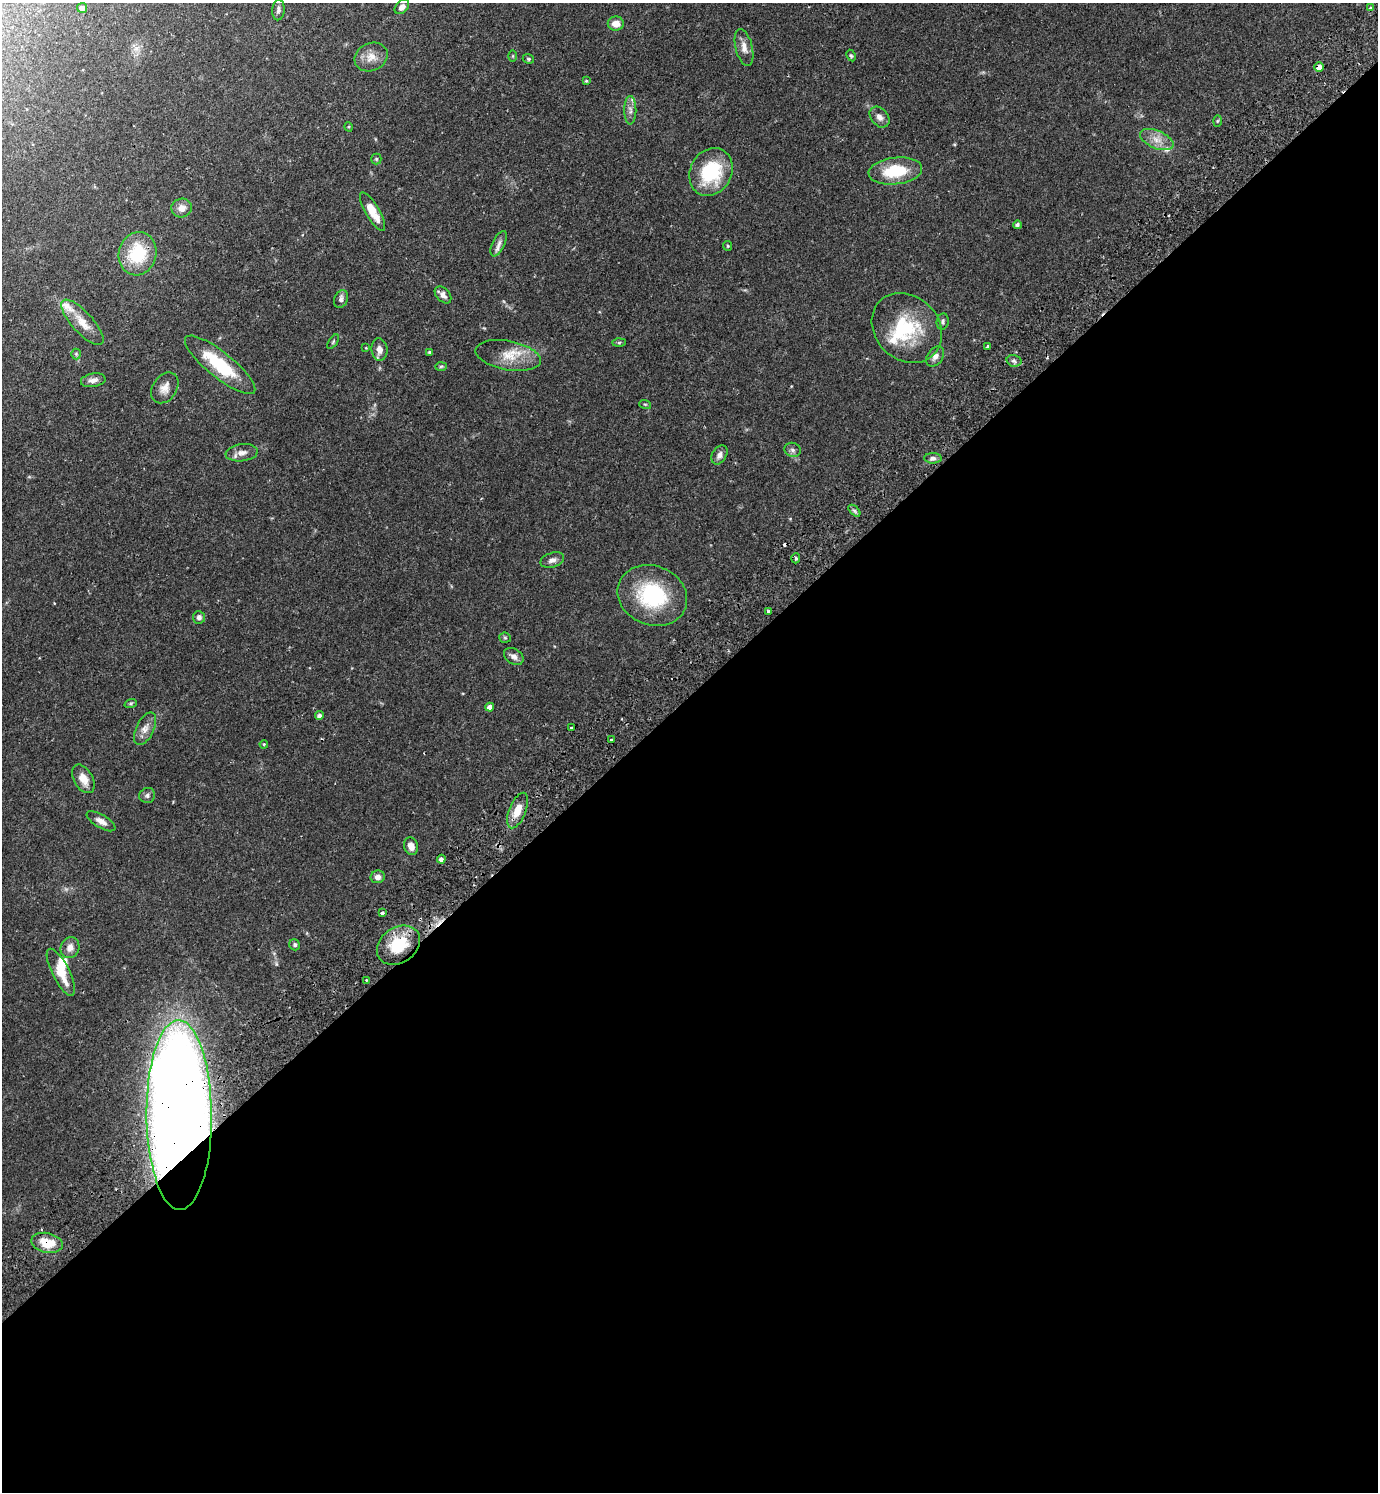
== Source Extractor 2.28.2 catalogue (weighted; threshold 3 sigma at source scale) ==
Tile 15 of 4 x 4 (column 3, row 4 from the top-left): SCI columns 2950-4325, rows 48-1537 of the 6039 x 6055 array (HDU 1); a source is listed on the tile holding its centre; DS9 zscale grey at full resolution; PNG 1380 x 1494 px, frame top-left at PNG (2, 3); each listed source drawn as its Kron ellipse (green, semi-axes under 4 px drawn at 4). Shown black and unused: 54% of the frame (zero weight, under 2 of 3 exposures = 3% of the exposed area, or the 3 px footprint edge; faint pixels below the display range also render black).
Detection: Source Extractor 2.28.2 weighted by HDU 2 'WHT'; one run over the whole footprint, this tile lists its part. Background 0.0499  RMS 0.0044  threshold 0.02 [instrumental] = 3 sigma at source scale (4.5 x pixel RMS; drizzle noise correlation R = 1.50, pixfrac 1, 0.05/0.05 arcsec/px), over >= 5 px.
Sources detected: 89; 1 inside a brighter object's white glare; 3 cosmic-ray / hot-pixel residue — neither listed nor drawn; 5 inside a brighter listed object's ellipse — not listed separately; the other 80 listed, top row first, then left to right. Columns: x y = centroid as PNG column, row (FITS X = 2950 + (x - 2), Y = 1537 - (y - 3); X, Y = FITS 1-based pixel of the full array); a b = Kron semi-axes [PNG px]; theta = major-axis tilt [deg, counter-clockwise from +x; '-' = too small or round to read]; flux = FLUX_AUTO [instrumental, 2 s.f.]
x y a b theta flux
402 7 8 6 47 2
82 8 5 5 - 1.9
1370 8 3 3 - 0.38
278 10 10 6 85 1.3
616 24 8 7 - 3.7
744 48 19 8 -76 3.2
513 56 6 4 90 0.44
851 56 6 4 -62 0.61
371 57 17 13 26 4.9
528 59 6 4 -21 0.6
1319 67 5 4 - 3.1
586 81 4 4 - 0.5
630 110 14 6 90 2.1
880 117 11 8 -49 2.4
1217 121 6 4 88 0.53
349 127 5 3 - 0.38
1157 140 17 9 -23 4.5
376 159 5 5 - 0.55
895 171 27 13 6 18
711 172 25 20 60 26
182 208 10 9 - 3.3
372 211 22 7 -60 7.8
1017 225 4 4 - 0.95
499 244 14 6 65 2.2
728 246 5 4 - 0.53
138 254 22 18 74 21
443 295 10 6 -47 2.2
341 299 9 6 67 1.4
943 321 8 6 81 1
82 322 29 10 -48 6.8
907 328 38 31 -45 26
333 342 8 4 55 0.65
619 343 6 4 2 0.57
988 346 3 3 - 1.1
366 348 3 3 - 0.34
379 350 11 8 -84 2.4
430 352 4 3 - 0.73
76 354 5 5 - 0.6
508 355 33 14 -11 9.7
935 356 11 7 54 2.1
1014 361 7 5 -15 1.1
220 365 44 13 -39 22
441 366 6 4 3 0.58
93 380 12 6 9 2.3
165 388 17 12 56 3.7
645 404 6 3 -18 0.53
792 450 8 7 - 1.4
242 453 16 8 7 3
719 455 10 7 58 2
933 458 8 5 0 1.3
854 511 7 4 -45 0.88
796 558 5 3 - 0.72
552 560 12 7 17 2
652 595 36 29 -22 35
768 611 3 3 - 0.65
199 617 6 6 - 1.2
505 638 5 5 - 0.61
514 656 11 7 -32 2.1
131 703 6 4 19 0.58
490 707 4 4 - 2.3
319 716 4 4 - 1.5
571 728 3 3 - 0.79
145 729 17 9 65 3.4
611 739 3 3 - 0.83
264 744 4 4 - 0.49
83 779 15 9 -60 4.6
147 795 8 7 - 1.2
518 810 19 8 68 6.1
101 821 16 6 -31 2.7
411 846 9 6 -73 2.8
441 859 4 4 - 1.2
378 877 7 6 - 1.9
382 913 3 3 - 1.7
295 945 6 5 - 0.79
398 945 23 17 35 18
70 948 11 9 69 3
61 972 26 8 -63 8.1
366 980 3 2 - 0.43
179 1115 95 32 -90 1300
47 1243 16 9 -12 8.3
Overlapping masked pixels (flux is a lower limit): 3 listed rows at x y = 1319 67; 179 1115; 47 1243